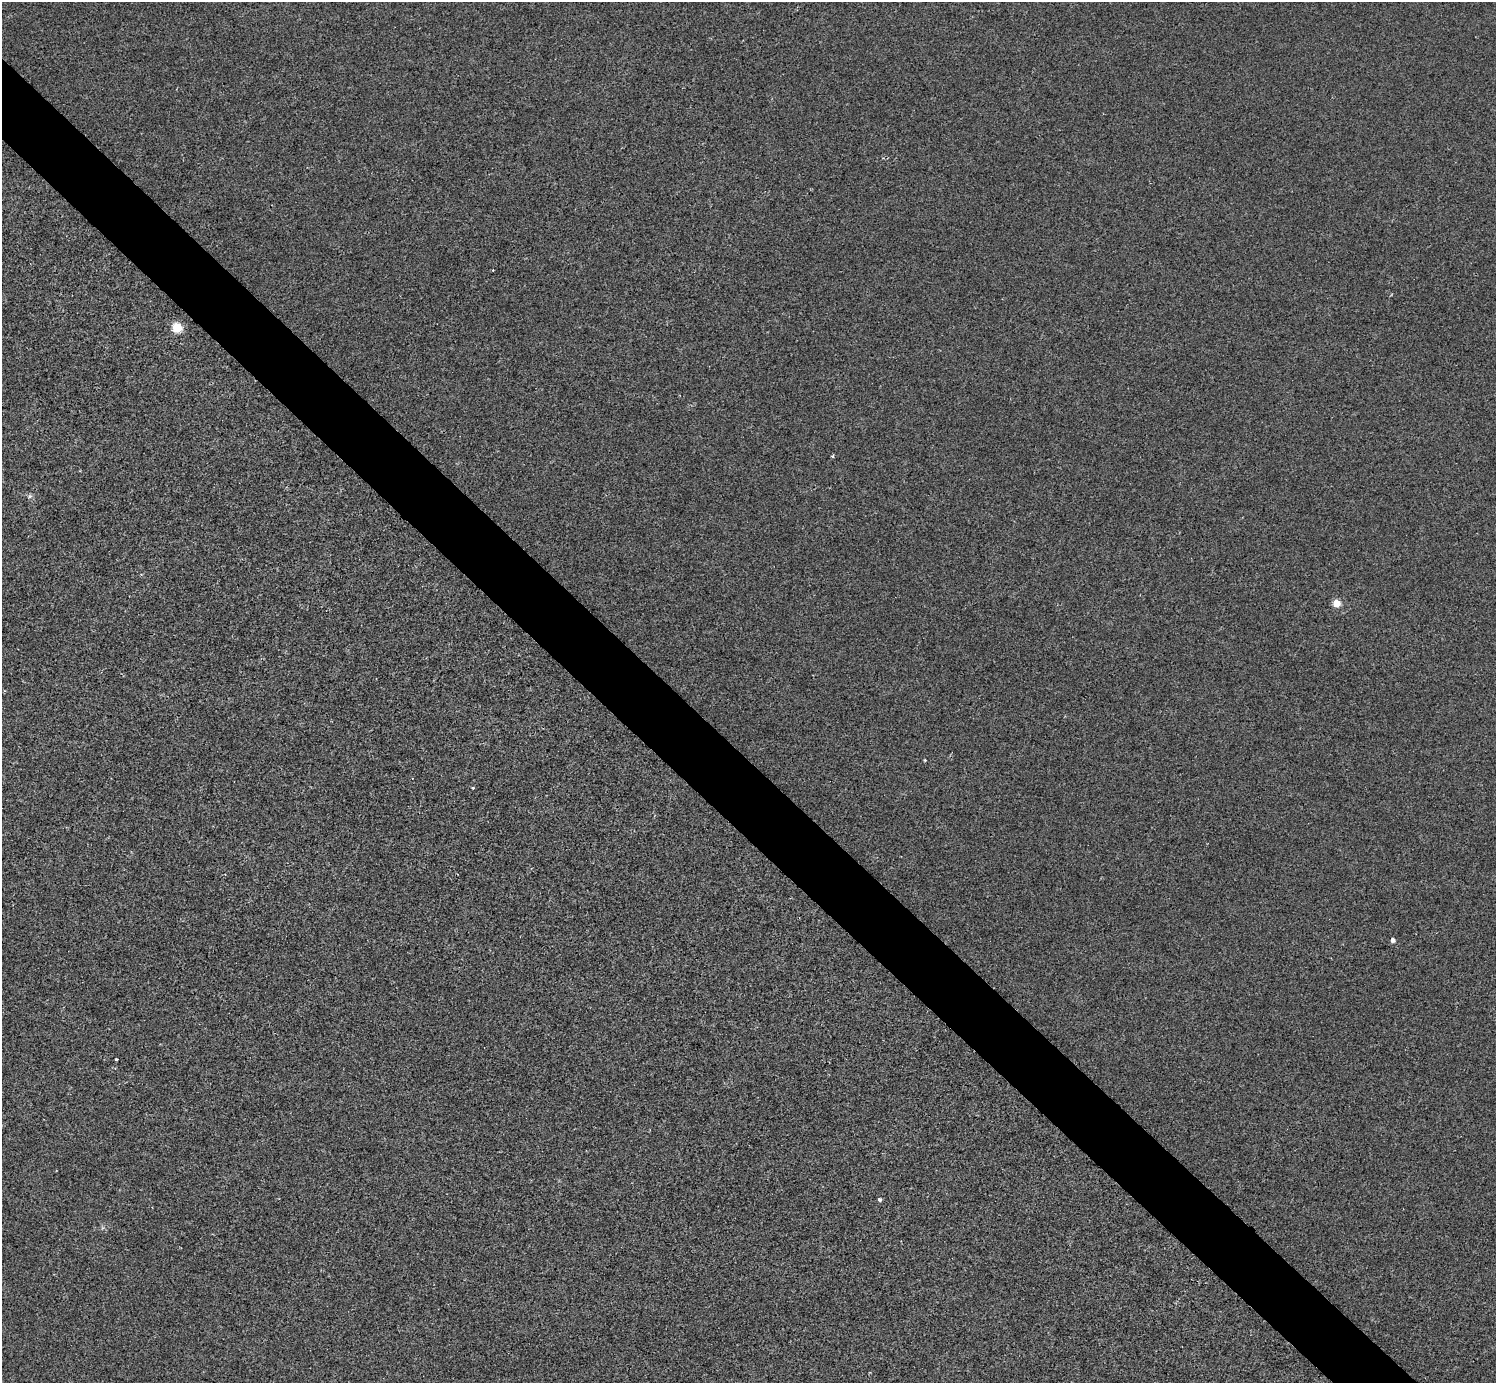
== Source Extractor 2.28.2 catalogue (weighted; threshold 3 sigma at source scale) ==
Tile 11 of 4 x 4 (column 3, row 3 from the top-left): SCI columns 2995-4488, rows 1682-3062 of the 5984 x 5984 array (HDU 1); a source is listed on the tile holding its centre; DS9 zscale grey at full resolution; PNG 1498 x 1385 px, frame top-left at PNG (2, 2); no overlay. Shown black and unused: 5% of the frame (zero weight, under 2 of 3 exposures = <1% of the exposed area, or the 3 px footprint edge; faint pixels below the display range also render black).
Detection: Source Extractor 2.28.2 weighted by HDU 2 'WHT'; one run over the whole footprint, this tile lists its part. Background -3.22e-04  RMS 0.0049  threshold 0.0223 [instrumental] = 3 sigma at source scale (4.5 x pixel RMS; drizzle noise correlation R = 1.50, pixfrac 1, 0.05/0.05 arcsec/px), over >= 5 px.
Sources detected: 10; all 10 listed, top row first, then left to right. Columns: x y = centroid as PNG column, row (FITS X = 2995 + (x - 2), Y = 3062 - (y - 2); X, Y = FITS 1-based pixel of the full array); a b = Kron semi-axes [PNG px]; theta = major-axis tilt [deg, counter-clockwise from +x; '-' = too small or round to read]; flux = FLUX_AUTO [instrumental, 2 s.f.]
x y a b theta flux
493 270 2 2 - 0.36
177 328 5 5 - 31
832 456 3 3 - 0.84
30 496 6 6 - 1
1337 603 5 5 - 15
925 760 3 3 - 0.42
473 788 3 2 - 0.87
1393 940 4 4 - 2.3
116 1059 3 2 - 0.45
880 1200 4 4 - 1.1